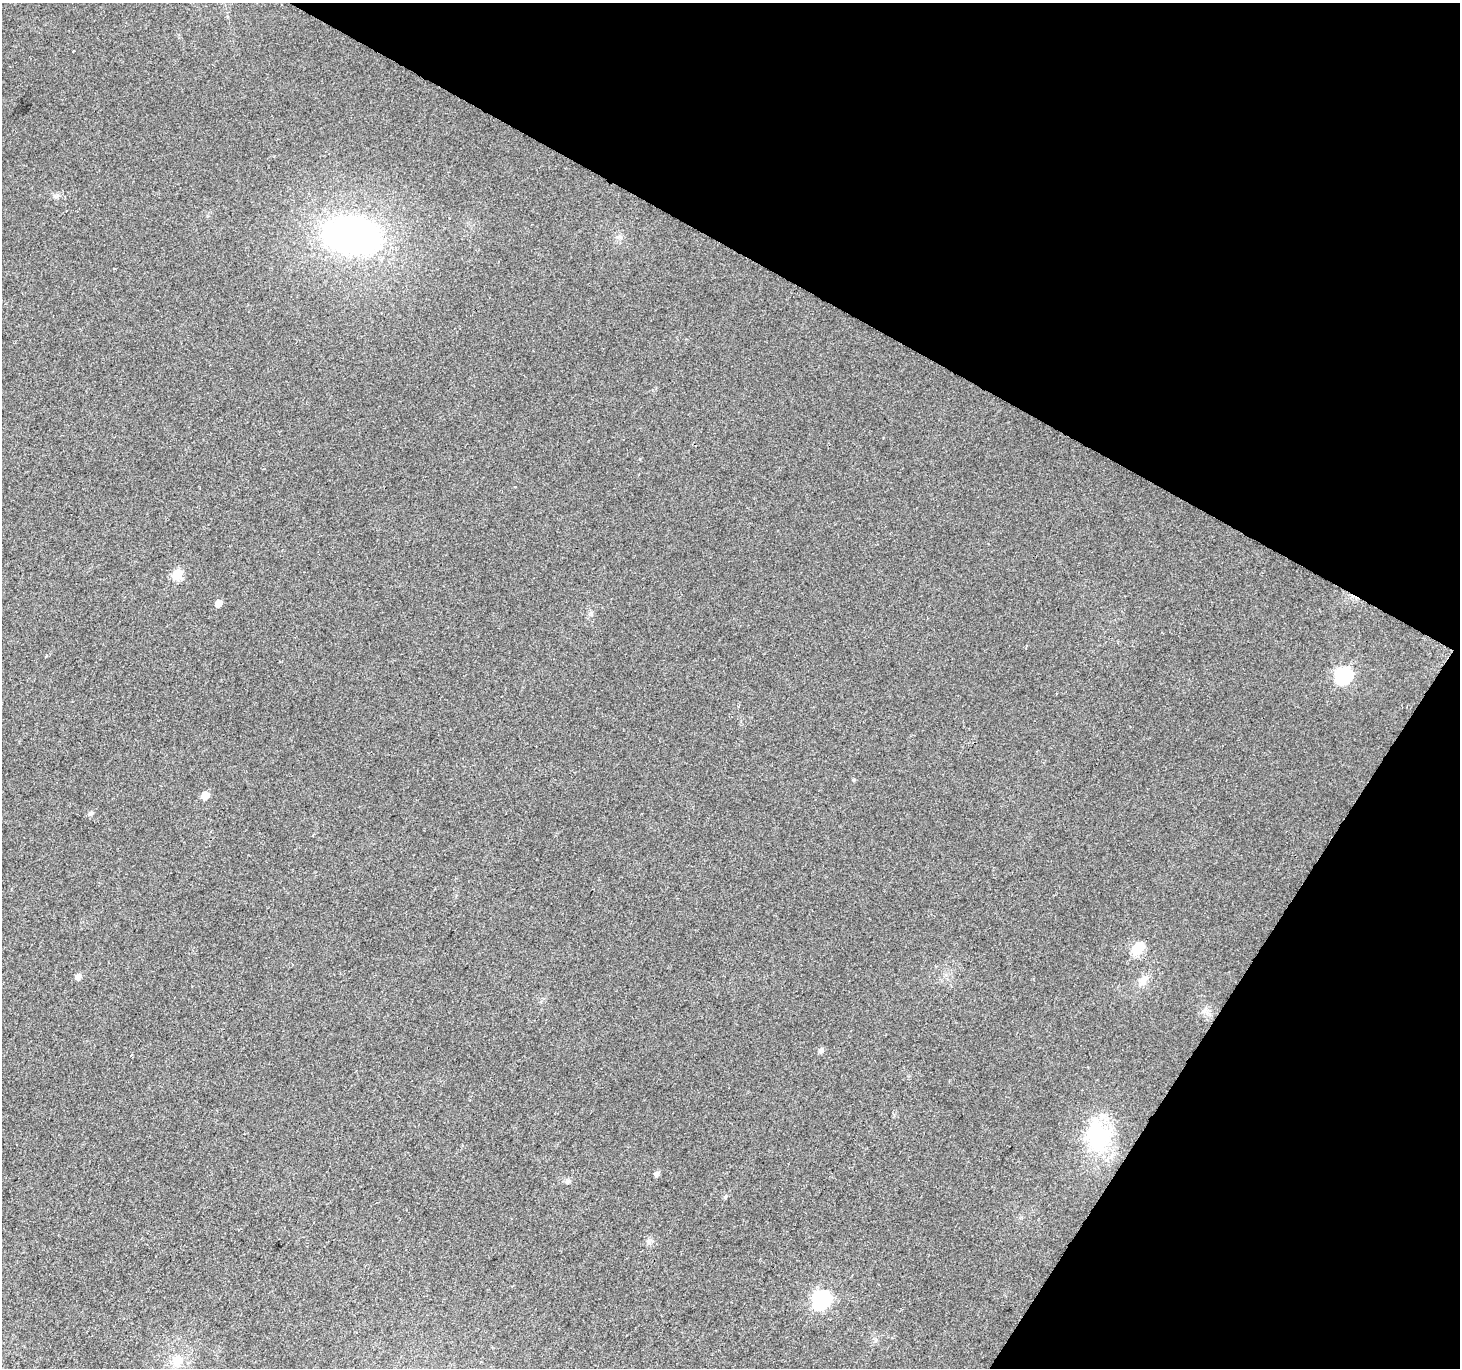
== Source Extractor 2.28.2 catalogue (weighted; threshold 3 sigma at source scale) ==
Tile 8 of 4 x 4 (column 4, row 2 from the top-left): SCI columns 4379-5836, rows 2993-4358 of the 5836 x 5917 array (HDU 1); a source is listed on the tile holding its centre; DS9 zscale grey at full resolution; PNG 1462 x 1370 px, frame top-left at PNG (2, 3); no overlay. Shown black and unused: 28% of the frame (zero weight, under 2 of 3 exposures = <1% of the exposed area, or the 3 px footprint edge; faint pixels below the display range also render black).
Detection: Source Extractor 2.28.2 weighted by HDU 2 'WHT'; one run over the whole footprint, this tile lists its part. Background 0.0289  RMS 0.0082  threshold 0.0368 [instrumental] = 3 sigma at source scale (4.5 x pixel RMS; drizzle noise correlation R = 1.50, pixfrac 1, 0.0396/0.0396 arcsec/px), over >= 5 px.
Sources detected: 17; all 17 listed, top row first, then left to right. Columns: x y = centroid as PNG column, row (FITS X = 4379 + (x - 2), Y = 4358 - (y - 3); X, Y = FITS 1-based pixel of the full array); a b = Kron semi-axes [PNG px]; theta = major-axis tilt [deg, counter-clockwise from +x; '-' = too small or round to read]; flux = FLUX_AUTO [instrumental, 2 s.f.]
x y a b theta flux
73 51 3 2 - 1.1
352 235 44 28 -5 300
177 574 6 6 - 35
218 603 6 5 - 7.2
1343 675 8 7 - 170
854 780 5 4 - 1
205 795 6 5 - 12
91 813 6 5 - 2.1
1137 949 7 6 - 60
78 977 6 5 - 4.5
1144 980 19 9 61 7.1
821 1050 7 6 - 2.6
1097 1136 39 32 -81 61
656 1174 6 5 - 3.1
725 1197 6 4 61 1.3
821 1300 8 7 - 220
177 1360 15 13 20 12
Unlisted compact peaks at least as high as the median listed source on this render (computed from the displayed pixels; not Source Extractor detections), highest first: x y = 649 1240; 567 1182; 640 459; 54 196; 46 656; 591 613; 875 1341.